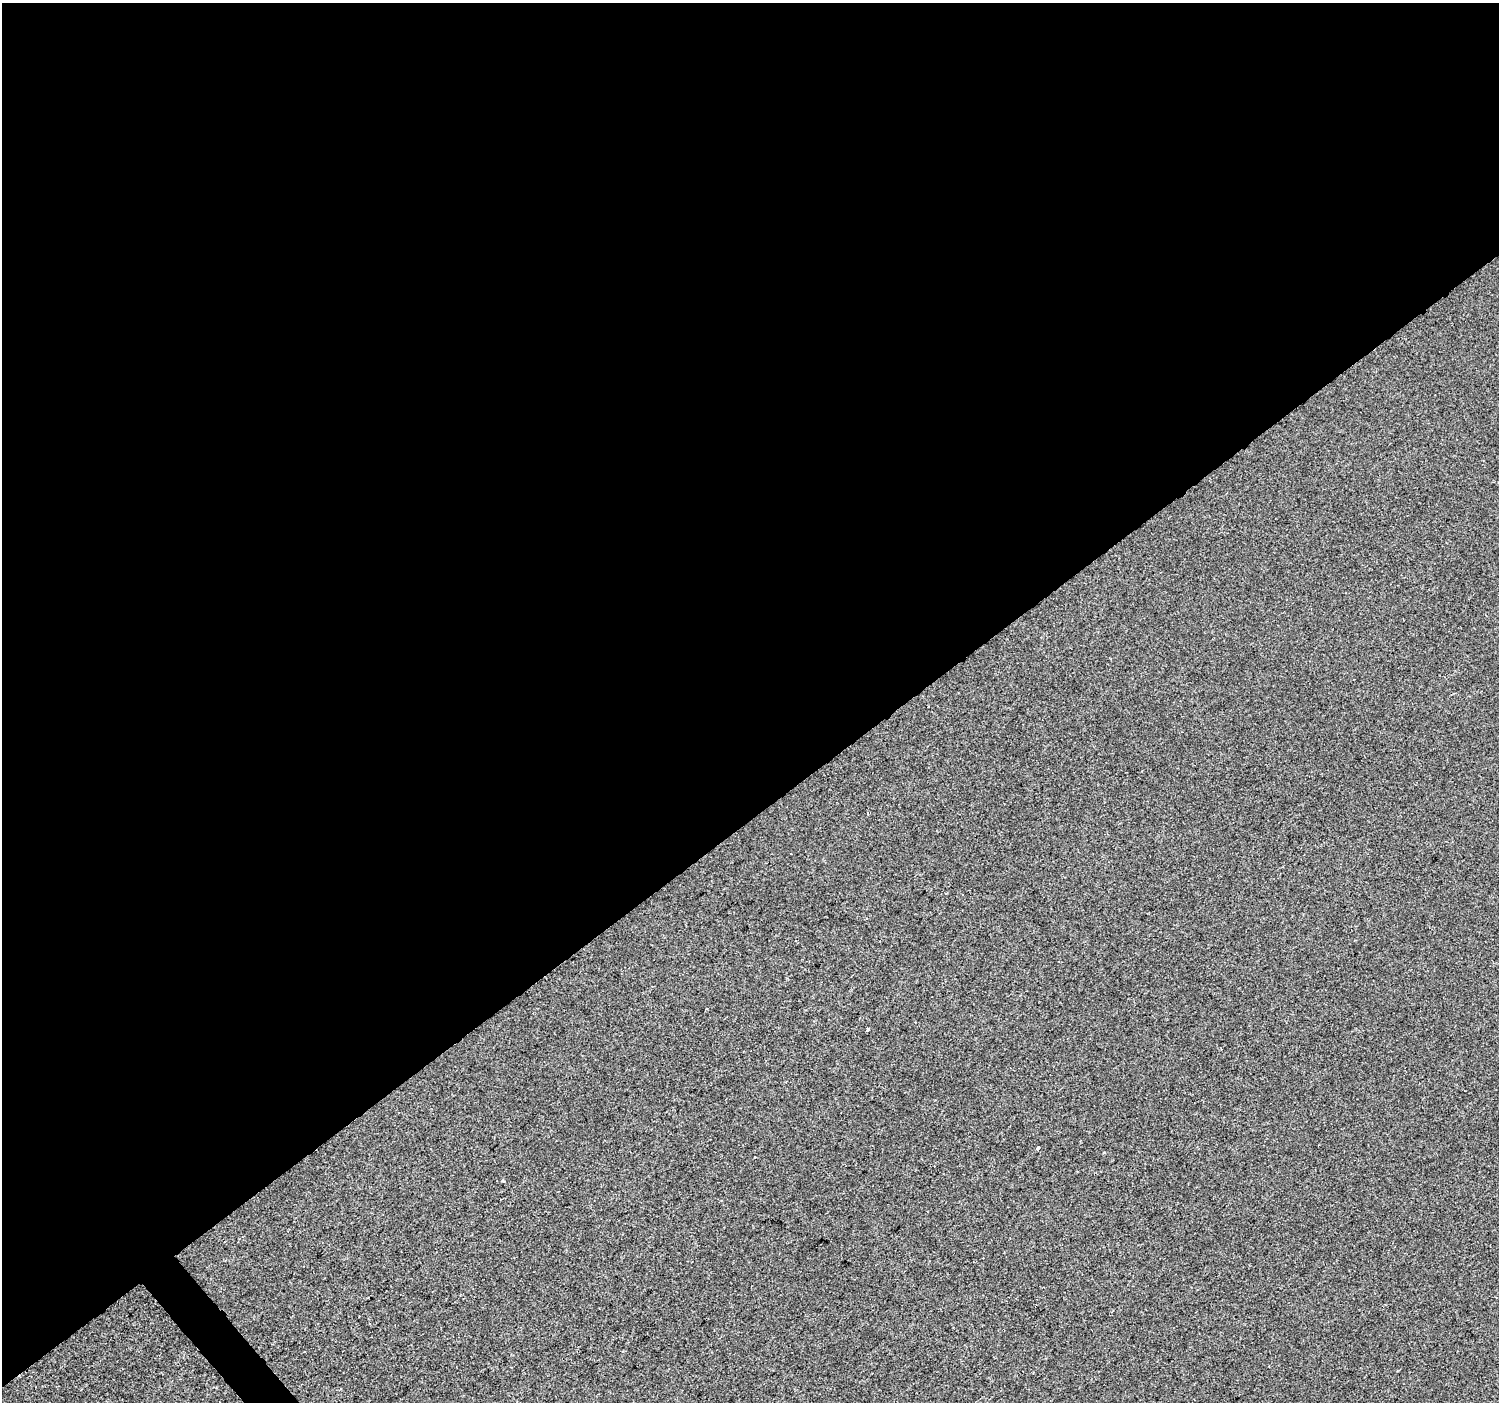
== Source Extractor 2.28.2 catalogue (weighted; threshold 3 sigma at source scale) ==
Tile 2 of 4 x 4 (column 2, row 1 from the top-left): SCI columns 1501-2997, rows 4404-5803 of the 5992 x 5941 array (HDU 1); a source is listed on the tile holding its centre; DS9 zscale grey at full resolution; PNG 1501 x 1404 px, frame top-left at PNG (2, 3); no overlay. Shown black and unused: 59% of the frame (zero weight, under 2 of 3 exposures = <1% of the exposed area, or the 3 px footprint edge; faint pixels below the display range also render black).
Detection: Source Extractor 2.28.2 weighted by HDU 2 'WHT'; one run over the whole footprint, this tile lists its part. Background 3.85e-05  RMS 0.0045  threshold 0.0203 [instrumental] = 3 sigma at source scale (4.5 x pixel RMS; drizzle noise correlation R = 1.50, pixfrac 1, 0.0396/0.0396 arcsec/px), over >= 5 px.
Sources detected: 4; all 4 listed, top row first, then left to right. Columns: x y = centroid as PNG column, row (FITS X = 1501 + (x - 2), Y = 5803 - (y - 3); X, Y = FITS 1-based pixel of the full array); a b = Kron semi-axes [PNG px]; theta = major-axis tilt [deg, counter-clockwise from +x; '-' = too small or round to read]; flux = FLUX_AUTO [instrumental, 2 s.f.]
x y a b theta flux
868 1029 4 3 - 0.76
1038 1147 3 3 - 2.1
755 1157 2 2 - 0.46
502 1181 3 3 - 0.61